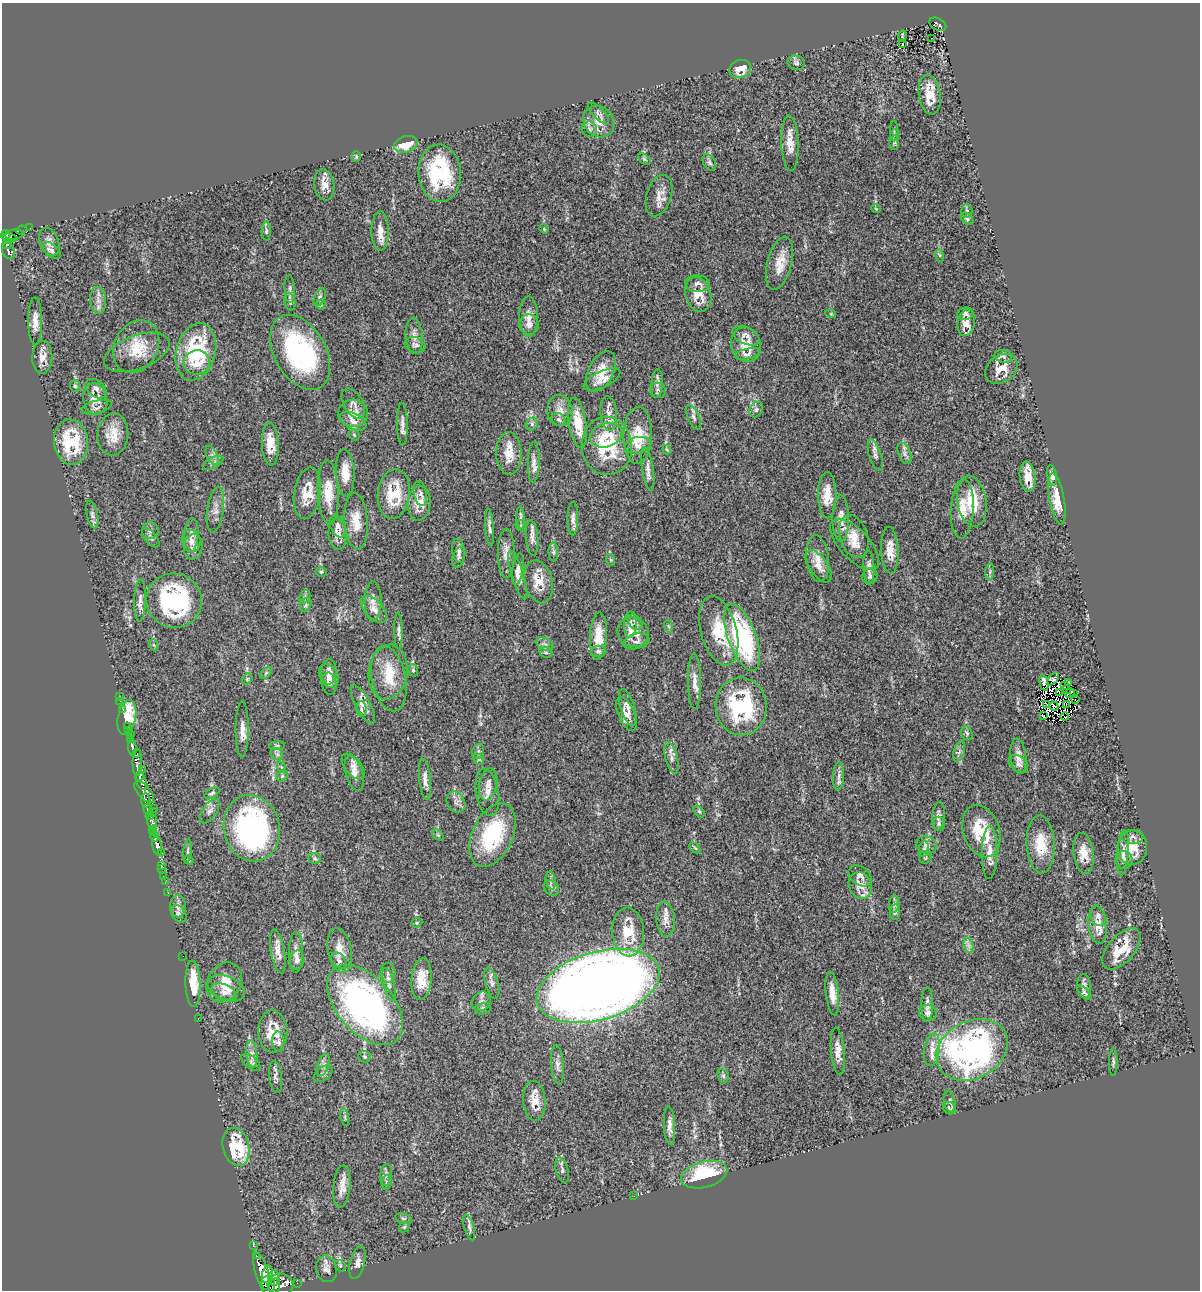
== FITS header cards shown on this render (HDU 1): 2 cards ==
NAXIS1  =                 1198
NAXIS2  =                 1288

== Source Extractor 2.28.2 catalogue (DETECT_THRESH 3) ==
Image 1198 x 1288 px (HDU 1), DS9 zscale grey, 1 PNG px = 1 image px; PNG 1202 x 1292 px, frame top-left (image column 1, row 1288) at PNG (2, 3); each listed source drawn as its Kron ellipse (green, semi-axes under 4 px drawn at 4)
Background 0.475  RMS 0.024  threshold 0.0725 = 3 sigma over >= 5 px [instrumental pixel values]
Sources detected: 356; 12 with non-positive FLUX_AUTO (blend fragments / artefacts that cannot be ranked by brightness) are neither listed nor drawn; the other 344 listed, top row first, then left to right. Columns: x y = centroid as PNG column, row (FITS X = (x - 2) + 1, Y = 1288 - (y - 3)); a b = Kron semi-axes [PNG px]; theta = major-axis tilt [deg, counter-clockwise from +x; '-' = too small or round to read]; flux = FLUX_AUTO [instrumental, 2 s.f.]
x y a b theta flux
938 24 9 5 -28 100
902 36 5 2 - 1.8
932 38 2 2 - 0.92
902 44 3 2 - 0.94
796 63 9 7 -14 4.8
740 69 11 9 21 23
930 95 20 11 -81 30
598 113 14 5 -45 5.1
599 122 17 14 -47 23
589 129 8 7 - 5.6
894 131 10 2 90 2.3
894 135 6 3 72 1.9
790 143 28 8 -88 23
894 143 7 4 84 2.8
406 144 12 8 16 36
356 157 5 4 - 1.9
644 159 7 4 -37 2.5
709 162 9 6 -60 4.9
440 173 29 21 -85 140
324 185 16 10 -82 16
659 196 21 12 72 17
876 209 5 3 - 1.4
967 211 7 5 -85 3
967 219 7 5 -40 3
30 228 2 2 - 3.1
544 229 5 3 - 1.5
21 230 5 3 - 22
266 231 9 4 89 3.3
380 231 20 8 -89 17
6 235 5 4 - 190
14 235 9 5 8 130
10 237 7 4 -15 230
49 242 14 9 -67 11
7 245 5 3 - 110
8 251 8 6 -68 130
52 251 10 6 -41 5.8
939 255 6 4 -70 2.3
779 263 27 12 76 26
698 284 12 8 -2 7.9
290 289 14 5 -86 5.2
698 294 18 12 -72 29
320 297 10 5 66 4.4
98 300 13 8 -86 10
290 302 9 5 -81 3.9
321 305 5 4 - 2.4
831 314 5 3 - 1.3
965 314 8 6 7 3.9
529 317 20 9 -89 15
35 321 24 7 -90 17
966 323 13 8 78 15
529 325 10 9 - 8.5
414 336 18 8 -85 12
746 336 14 8 -25 8.6
415 345 11 7 -17 5.3
746 345 17 15 -72 29
136 347 27 21 62 45
137 352 34 17 21 38
196 352 29 19 75 130
300 352 40 25 -61 230
747 354 13 5 14 5.2
1003 356 9 6 -12 4
42 357 16 10 89 16
197 362 13 12 - 23
1001 369 17 13 37 27
601 371 22 12 62 28
602 379 20 8 25 14
657 384 14 5 85 7.2
75 386 6 5 - 2.7
96 389 12 8 -39 6.6
658 390 8 7 - 4.1
95 399 16 12 -77 24
353 403 16 9 -60 9
97 407 15 6 13 6.4
756 410 8 6 58 4.4
560 411 15 12 -83 15
353 413 15 13 2 22
609 414 17 8 -85 13
694 417 13 5 -65 6.1
559 419 7 6 - 3.9
353 421 14 8 -27 12
578 423 25 8 -81 34
402 424 21 5 -89 9.8
532 424 7 5 49 3.8
113 434 21 15 86 27
354 435 6 4 -46 2.3
606 435 16 12 20 26
638 435 28 14 88 45
71 442 23 17 -83 79
270 444 21 8 -87 24
638 445 13 8 10 12
607 446 29 25 -86 100
667 449 5 3 - 1.7
509 453 21 12 -88 26
905 454 11 6 -66 6.4
212 455 10 5 -63 6
875 455 16 6 -73 7.6
534 462 20 6 89 9.6
213 463 11 5 26 5.2
648 469 22 5 -81 10
345 473 24 9 -87 24
1052 476 10 5 -81 6
1028 477 15 8 -83 23
328 492 32 10 -88 36
307 493 26 13 81 33
420 493 12 6 -78 6.6
394 494 25 16 84 59
827 495 23 9 -90 24
1057 499 26 7 -80 27
972 501 25 14 -81 48
419 503 17 11 85 24
962 509 29 11 87 29
215 510 23 8 82 13
92 514 14 5 -77 6
521 518 11 4 -88 4.3
573 519 17 5 90 7.5
841 519 23 8 -90 17
356 521 28 11 -86 28
338 526 11 7 -66 6.6
521 526 6 5 - 2.4
490 527 19 3 -86 6.1
150 531 8 8 - 5.6
338 534 16 9 -85 15
191 535 17 7 85 11
854 536 22 13 -71 24
151 538 11 6 -49 5.3
532 538 18 6 -85 8.9
191 541 11 9 -73 11
854 544 32 15 -47 27
193 547 13 9 82 10
890 550 23 8 -87 21
459 551 12 6 -81 7.4
553 552 9 5 -89 4.1
506 553 25 8 90 15
459 558 10 6 75 4.4
818 558 23 11 -83 20
611 560 6 4 -71 1.9
819 566 19 9 -54 16
869 567 17 5 -88 8.9
518 569 16 5 82 6.3
321 572 5 5 - 2.3
990 572 8 3 85 3
518 575 25 6 -72 11
870 576 8 7 - 5
538 582 22 13 -75 28
305 597 7 5 70 3.1
140 601 21 6 89 11
174 601 28 27 - 220
373 601 20 8 -90 12
306 605 7 5 67 3
374 609 16 9 -46 13
635 622 9 6 -51 5.1
630 624 13 6 87 7.9
668 626 6 4 -70 2
398 630 18 4 -89 6.4
719 631 35 18 -75 65
633 632 16 14 -31 29
598 636 24 8 87 27
742 637 35 14 -70 250
636 641 13 7 12 6.8
545 644 9 6 -25 5.8
154 645 5 3 - 1.7
598 651 7 5 1 4
546 652 7 5 -21 3.3
413 670 6 5 - 2.6
329 672 13 7 88 9.9
388 672 27 19 82 44
266 673 7 4 46 2.6
329 676 13 8 -62 9.5
247 679 6 4 49 2.4
389 679 33 17 -79 42
1053 679 8 4 52 11
694 681 28 6 -90 14
1069 682 3 2 - 2.3
329 683 11 7 -80 4.6
1044 683 8 3 -78 3.9
1064 685 4 2 - 1.7
1066 689 3 2 - 0.78
1059 693 2 2 - 0.63
1070 693 5 2 - 0.33
1073 693 3 2 - 0.37
119 697 2 2 - 5.9
1075 700 3 2 - 1.1
120 701 2 2 - 2.6
363 704 21 7 -61 14
1047 704 3 2 - 0.99
1066 705 3 2 - 1.9
741 706 29 25 -84 160
1054 706 4 3 - 0.069
628 708 19 7 -73 9.5
123 709 3 2 - 2.4
361 709 8 5 -89 3.6
626 714 18 8 -67 14
1044 716 3 2 - 4.9
127 717 18 9 78 55
1065 717 4 3 - 0.33
127 726 2 2 - 8
242 729 28 6 90 16
128 730 3 3 - 22
967 733 7 5 -66 3.5
131 735 2 2 - 1.9
130 740 3 2 - 60
277 746 8 4 8 2.5
132 748 8 3 -85 110
478 751 8 6 69 3.8
959 751 11 5 75 5.5
137 753 3 2 - 7100
277 754 7 5 -44 4
1018 756 17 7 -83 13
671 758 16 6 -76 8.2
479 759 6 5 - 2.4
137 762 13 4 89 270
1019 764 11 7 -42 6.3
353 766 15 8 -51 11
281 767 6 3 -72 2.3
142 770 3 2 - 37
354 773 18 8 -73 13
140 776 5 3 - 260
282 776 6 5 - 2.5
838 776 14 5 87 7.3
425 779 20 6 -84 10
141 781 8 5 -73 810
488 784 16 8 78 11
144 792 13 6 -49 450
487 792 24 11 -81 17
212 793 8 4 28 3
145 800 7 3 -85 210
456 802 11 8 -59 8
154 808 2 2 - 15
148 809 5 4 - 230
210 811 14 7 55 8.2
699 811 7 4 -54 2.5
152 812 3 2 - 52
150 816 4 3 - 87
938 816 14 6 84 7
152 821 7 5 -88 130
939 824 7 6 - 3.6
252 828 33 28 -78 390
153 829 4 3 - 120
981 831 27 18 -72 63
153 833 4 3 - 130
438 835 7 4 -44 2.4
493 835 34 20 65 120
155 836 5 3 - 370
1132 837 11 7 0 6
1041 844 29 14 -87 42
926 845 11 8 -17 7.3
157 846 9 4 -78 590
1132 847 17 15 90 30
695 848 6 4 -44 2.2
924 849 8 5 80 3.8
188 851 12 4 84 3.9
162 853 2 2 - 14
990 853 26 8 89 19
1083 853 20 10 -83 21
1123 853 23 5 86 11
925 857 6 6 - 2.7
315 858 6 5 - 2.9
189 860 5 4 - 1.8
1124 860 9 8 - 6.4
161 865 3 2 - 19
162 869 2 2 - 7.2
163 876 2 2 - 5.8
860 876 13 9 -38 7.5
551 880 9 5 -80 4.7
165 882 3 2 - 4.1
860 885 13 11 -65 21
551 888 8 6 -48 5.3
168 893 2 2 - 5.2
894 904 9 5 82 4.2
178 906 11 8 -90 8.6
895 912 8 5 84 4.1
179 914 10 6 -56 5.4
1098 916 10 7 -74 6.1
665 919 18 9 -85 16
417 923 6 4 21 2.1
1098 925 19 9 -84 20
628 932 24 16 -86 56
968 945 7 4 -71 5.1
1121 949 24 13 49 43
340 950 22 11 -79 22
278 951 22 7 -81 17
296 952 20 7 90 14
183 956 2 2 - 160
297 960 10 7 83 6.5
339 961 9 6 -49 5.4
388 973 10 7 -90 6.4
421 979 21 10 86 28
224 982 21 16 61 31
492 983 16 6 -74 8
193 984 23 7 -88 45
389 984 17 5 -76 8.8
598 986 63 34 16 2900
1084 986 12 7 -87 7.1
226 989 19 12 -22 21
224 992 13 7 -25 10
832 993 22 6 -84 18
1084 993 9 4 -48 3.9
481 1001 10 9 - 7.9
927 1004 17 6 90 9.6
365 1005 47 28 -48 570
483 1009 8 5 14 3.9
928 1013 9 8 - 5.8
198 1019 3 2 - 1.8
273 1032 21 14 -88 38
278 1042 10 6 -88 5.2
932 1050 16 8 82 14
972 1050 37 28 28 480
838 1051 24 7 -85 17
252 1054 14 5 -85 9.1
364 1057 6 5 - 2.8
251 1062 11 6 -40 4.9
1113 1062 14 3 89 3.7
323 1065 11 5 71 5.8
558 1065 20 6 -85 9.6
323 1074 11 6 37 5.1
723 1076 7 5 -69 3.1
275 1077 16 6 -83 6.7
534 1101 20 11 -87 23
950 1101 11 5 -78 4.1
950 1108 7 6 - 3.2
345 1117 9 3 -77 2.9
670 1126 19 5 -86 11
236 1147 19 13 -76 64
562 1170 13 6 -75 6.1
386 1175 11 6 83 5.6
704 1175 24 13 15 100
387 1182 7 5 86 3.3
342 1186 21 8 84 16
634 1196 2 2 - 0.77
403 1218 8 5 -13 3.2
404 1227 6 4 46 2.2
469 1227 13 5 -74 5.2
253 1246 3 2 - 9.7
256 1256 3 2 - 55
357 1263 17 7 76 10
340 1266 6 5 - 2.5
327 1269 13 10 -78 10
262 1271 19 6 -74 1500
267 1274 9 5 77 590
274 1278 7 5 86 440
297 1283 2 2 - 5.6
280 1284 13 11 -3 670
268 1285 9 7 -86 360
274 1286 8 5 77 570
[12 non-positive-flux detections neither listed nor drawn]